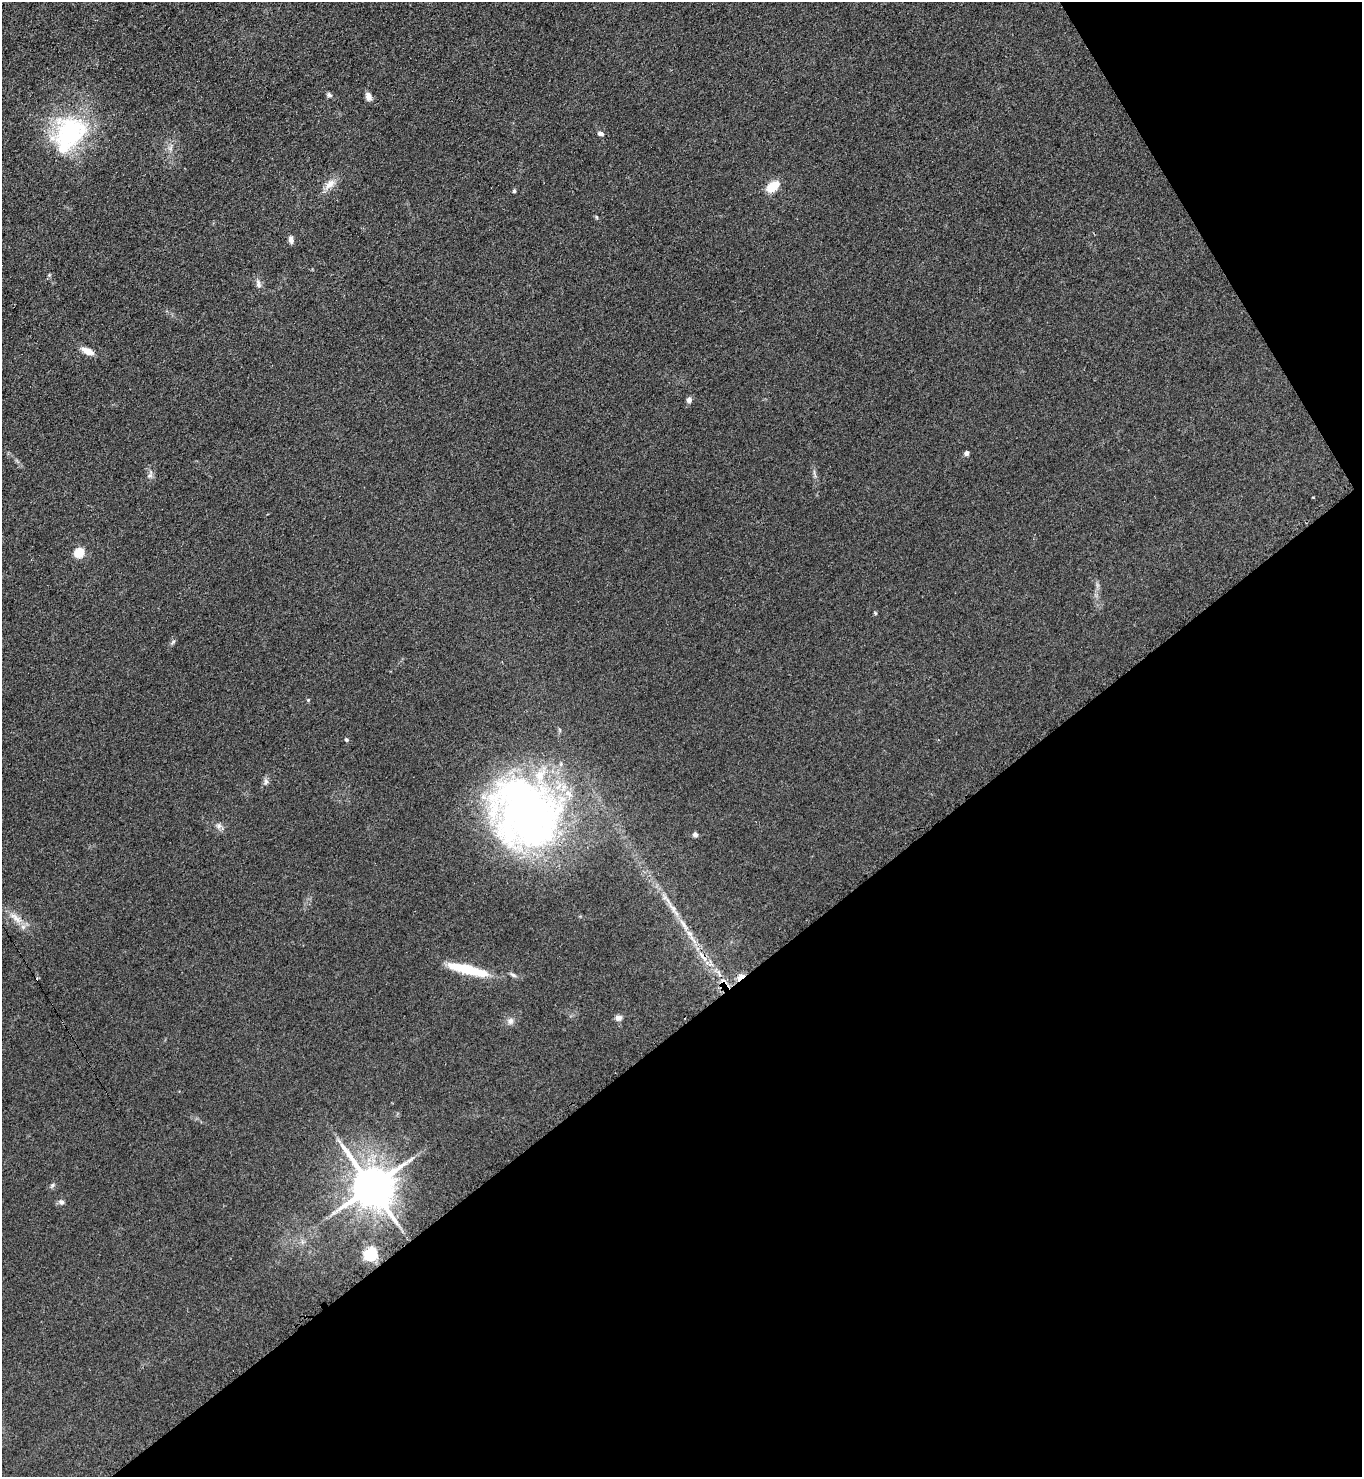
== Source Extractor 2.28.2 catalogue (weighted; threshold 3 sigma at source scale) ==
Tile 12 of 4 x 4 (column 4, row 3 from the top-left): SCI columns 4241-5600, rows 1492-2966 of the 5906 x 5921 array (HDU 1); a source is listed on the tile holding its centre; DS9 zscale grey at full resolution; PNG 1364 x 1479 px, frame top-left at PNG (2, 2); no overlay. Shown black and unused: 35% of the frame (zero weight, under 2 of 3 exposures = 2% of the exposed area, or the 3 px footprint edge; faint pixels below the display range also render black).
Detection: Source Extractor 2.28.2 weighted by HDU 2 'WHT'; one run over the whole footprint, this tile lists its part. Background 0.1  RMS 0.012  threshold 0.0523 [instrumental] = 3 sigma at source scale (4.5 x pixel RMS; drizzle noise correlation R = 1.50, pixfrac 1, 0.05/0.05 arcsec/px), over >= 5 px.
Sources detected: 43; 1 cosmic-ray / hot-pixel residue — not listed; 2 inside a brighter listed object's ellipse — not listed separately; the other 40 listed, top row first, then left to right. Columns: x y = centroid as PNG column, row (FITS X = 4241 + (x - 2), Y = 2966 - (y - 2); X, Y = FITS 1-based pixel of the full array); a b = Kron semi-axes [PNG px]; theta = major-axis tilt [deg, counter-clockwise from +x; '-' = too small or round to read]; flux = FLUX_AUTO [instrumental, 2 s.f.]
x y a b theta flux
329 95 7 5 -19 2.7
368 96 9 6 -77 6.6
69 134 52 39 53 130
600 134 8 5 -13 3.3
171 148 7 4 71 2.8
331 183 14 10 43 10
773 186 12 8 39 25
514 191 4 4 - 1.7
596 217 5 5 - 1.3
291 240 9 5 -86 4.3
49 275 5 5 - 1.4
258 284 13 7 -80 4.9
87 351 14 7 -23 11
689 400 7 6 - 4.4
967 453 6 5 - 3.4
150 474 12 6 75 4.2
1313 497 2 2 - 0.99
79 553 5 5 - 73
875 613 5 4 - 1.1
173 642 8 4 37 2
308 700 5 4 - 1.3
346 740 4 4 - 2
266 781 9 6 -81 3.4
525 813 83 74 -58 560
219 826 8 8 - 3.9
695 834 5 5 - 4.2
16 918 23 8 -42 13
684 925 24 6 -59 13
702 956 20 4 -52 8.2
467 970 48 9 -14 49
719 973 13 4 -65 5.2
513 975 10 5 -30 3
741 977 12 5 35 8.8
618 1018 9 7 -7 5.1
510 1021 9 8 - 5.2
52 1185 8 5 50 2.5
371 1186 12 11 - 4700
61 1202 8 7 - 3.4
333 1213 8 4 45 2.8
371 1254 6 6 - 220
Overlapping masked pixels (flux is a lower limit): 2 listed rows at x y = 702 956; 741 977